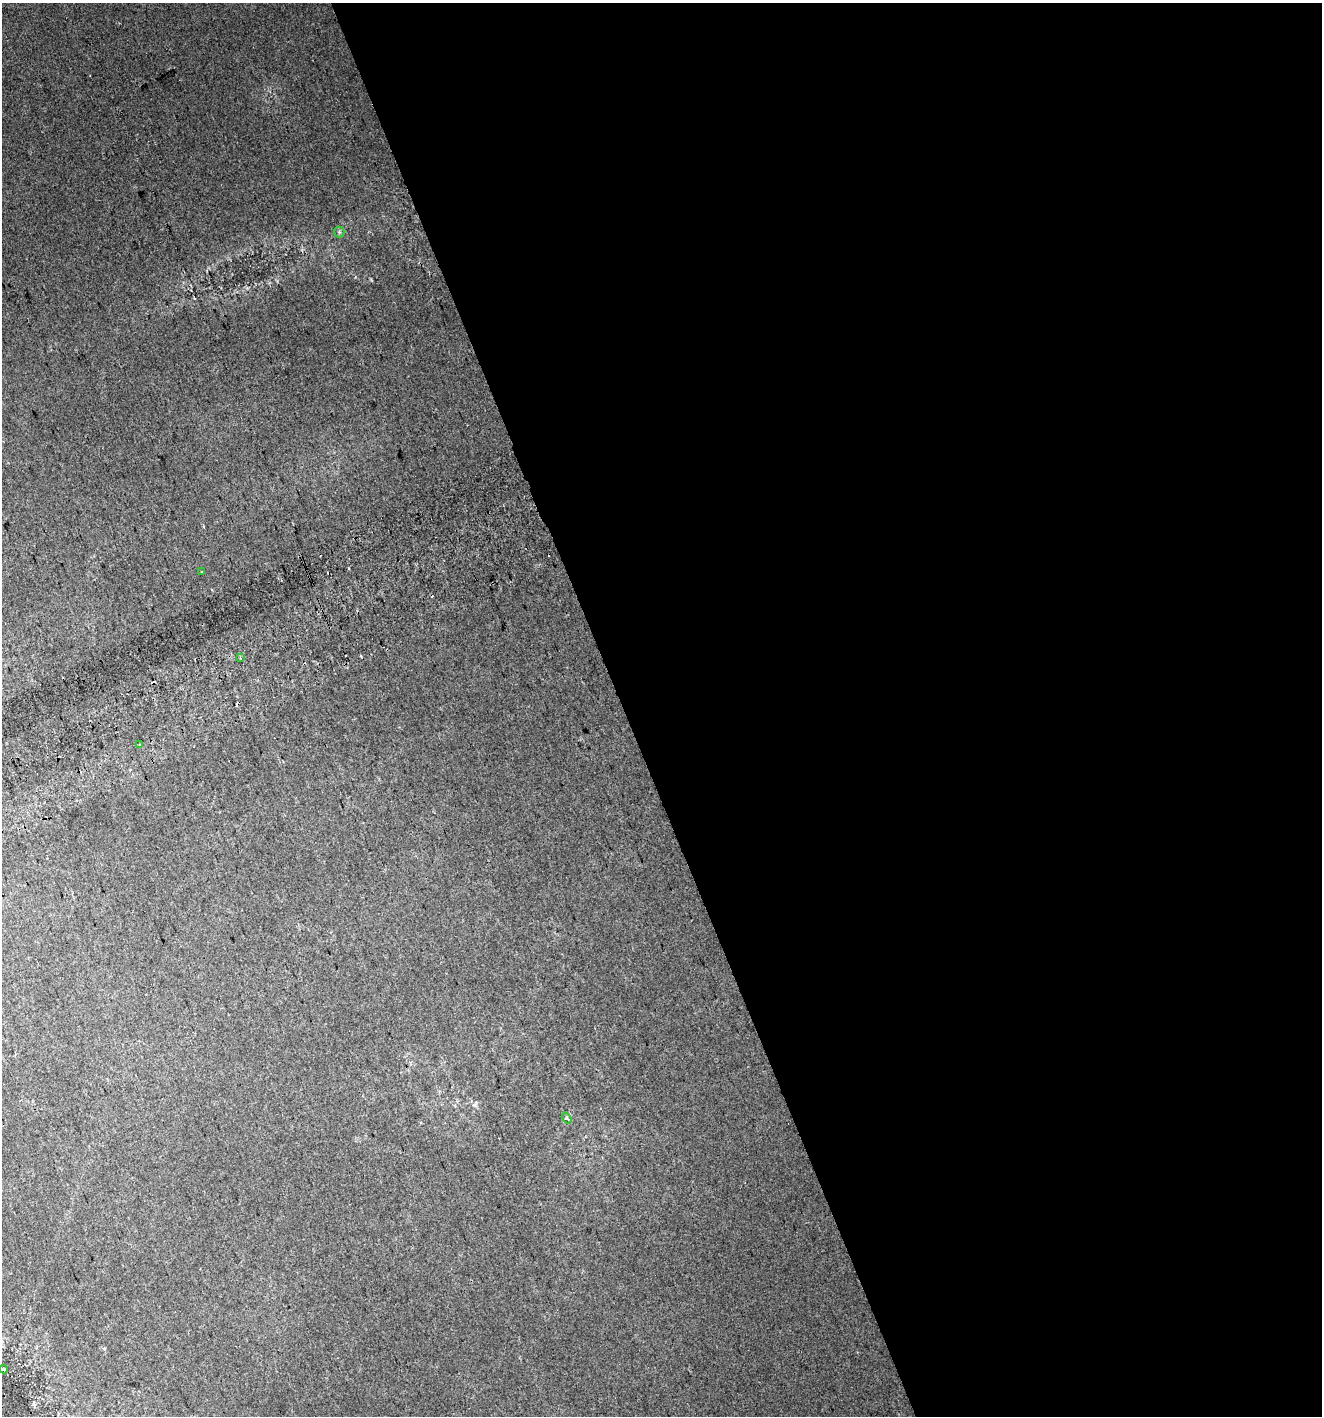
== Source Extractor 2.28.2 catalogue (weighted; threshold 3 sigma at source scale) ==
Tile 8 of 4 x 4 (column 4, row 2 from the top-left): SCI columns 4068-5387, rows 2870-4283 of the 5552 x 5736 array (HDU 1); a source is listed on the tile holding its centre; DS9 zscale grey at full resolution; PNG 1324 x 1418 px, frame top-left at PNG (2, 3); each listed source drawn as its Kron ellipse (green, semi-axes under 4 px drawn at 4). Shown black and unused: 53% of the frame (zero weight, under 2 of 3 exposures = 4% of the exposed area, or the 3 px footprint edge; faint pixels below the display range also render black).
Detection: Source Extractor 2.28.2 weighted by HDU 2 'WHT'; one run over the whole footprint, this tile lists its part. Background 0.0166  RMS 0.01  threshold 0.0466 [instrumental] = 3 sigma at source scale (4.5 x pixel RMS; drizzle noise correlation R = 1.50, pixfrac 1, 0.0396/0.0396 arcsec/px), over >= 5 px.
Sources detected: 10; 4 cosmic-ray / hot-pixel residue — neither listed nor drawn; the other 6 listed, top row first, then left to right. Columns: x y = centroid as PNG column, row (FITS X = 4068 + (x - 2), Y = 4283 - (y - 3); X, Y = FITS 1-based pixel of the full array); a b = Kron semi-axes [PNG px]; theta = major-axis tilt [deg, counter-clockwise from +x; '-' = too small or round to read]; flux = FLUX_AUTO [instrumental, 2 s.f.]
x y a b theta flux
339 232 5 5 - 1.5
202 572 3 3 - 2.6
240 658 3 3 - 0.97
139 745 3 3 - 1.1
567 1118 6 3 -54 1.3
4 1369 4 3 - 3.7